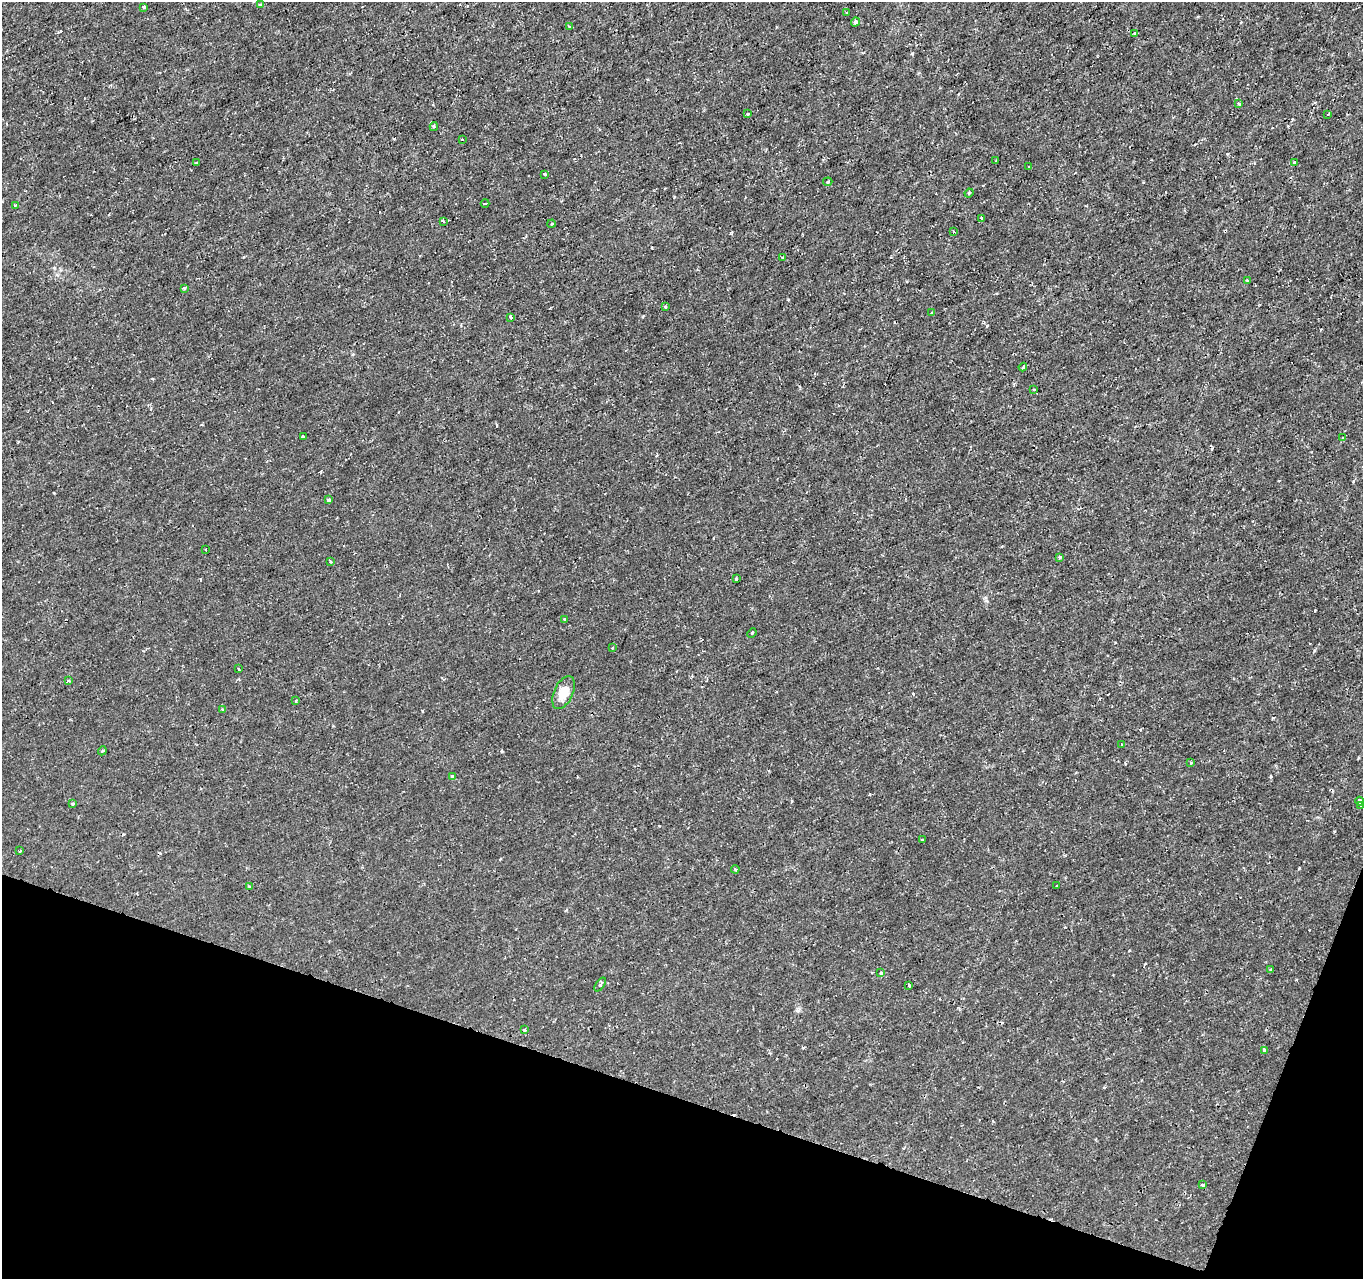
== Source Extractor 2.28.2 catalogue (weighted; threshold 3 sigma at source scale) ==
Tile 15 of 4 x 4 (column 3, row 4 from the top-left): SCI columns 2723-4083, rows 214-1490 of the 5451 x 5597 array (HDU 1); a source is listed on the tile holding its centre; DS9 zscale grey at full resolution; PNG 1365 x 1281 px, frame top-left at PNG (2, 2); each listed source drawn as its Kron ellipse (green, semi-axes under 4 px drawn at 4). Shown black and unused: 16% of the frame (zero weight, under 2 of 3 exposures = <1% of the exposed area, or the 3 px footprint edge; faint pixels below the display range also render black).
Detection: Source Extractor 2.28.2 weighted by HDU 2 'WHT'; one run over the whole footprint, this tile lists its part. Background -7.05e-05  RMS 9.5e-04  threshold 0.00429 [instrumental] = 3 sigma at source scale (4.5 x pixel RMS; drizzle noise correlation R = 1.50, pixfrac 1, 0.0396/0.0396 arcsec/px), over >= 5 px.
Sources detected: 68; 2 cosmic-ray / hot-pixel residue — neither listed nor drawn; the other 66 listed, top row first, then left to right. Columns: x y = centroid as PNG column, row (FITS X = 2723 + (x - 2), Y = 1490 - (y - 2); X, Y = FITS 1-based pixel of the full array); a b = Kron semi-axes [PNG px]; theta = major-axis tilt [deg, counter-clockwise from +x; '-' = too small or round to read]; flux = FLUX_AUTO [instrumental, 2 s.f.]
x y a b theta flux
261 5 4 3 - 0.29
144 7 3 3 - 0.38
847 12 4 2 - 0.076
855 22 4 4 - 0.37
569 26 3 2 - 0.14
1134 33 3 2 - 0.13
1239 104 4 3 - 0.61
748 114 3 3 - 0.18
1328 114 3 2 - 0.063
434 127 4 4 - 0.12
462 139 3 2 - 0.067
996 161 3 2 - 0.081
1294 162 3 3 - 0.13
196 163 2 2 - 0.086
1029 166 4 2 - 0.067
544 174 3 3 - 0.1
828 182 5 3 - 0.12
969 193 5 3 - 0.098
485 203 4 3 - 0.083
15 205 3 3 - 0.1
982 218 3 3 - 0.3
443 221 3 2 - 0.11
551 224 4 3 - 0.14
953 231 3 2 - 0.076
783 257 3 2 - 0.089
1248 281 3 3 - 0.21
184 288 3 3 - 0.26
665 307 4 3 - 0.14
932 313 3 3 - 0.13
511 317 4 3 - 0.15
1023 367 4 2 - 0.098
1034 389 3 3 - 0.099
303 437 3 3 - 0.16
1342 438 3 3 - 0.14
328 500 3 3 - 0.38
205 549 3 2 - 0.11
1060 557 3 3 - 0.22
330 562 3 3 - 0.2
736 579 3 3 - 0.11
565 619 4 3 - 0.12
752 633 5 3 - 0.093
612 648 3 2 - 0.074
239 669 3 2 - 0.079
68 681 4 3 - 0.14
564 692 17 9 65 1.3
296 701 3 2 - 0.12
223 710 3 3 - 0.2
1122 744 3 3 - 0.082
102 751 4 3 - 0.12
1191 763 3 3 - 0.093
452 776 3 3 - 0.25
1359 801 4 3 - 0.59
73 804 3 3 - 0.12
1361 805 3 3 - 0.15
923 840 3 2 - 0.13
20 851 3 2 - 0.29
735 869 4 3 - 0.11
1056 885 3 2 - 0.13
250 887 4 3 - 0.11
1271 970 3 3 - 0.16
880 973 3 3 - 0.12
600 985 8 4 54 0.23
909 985 3 3 - 0.22
525 1030 3 3 - 0.21
1265 1050 4 3 - 0.66
1203 1185 3 3 - 0.19